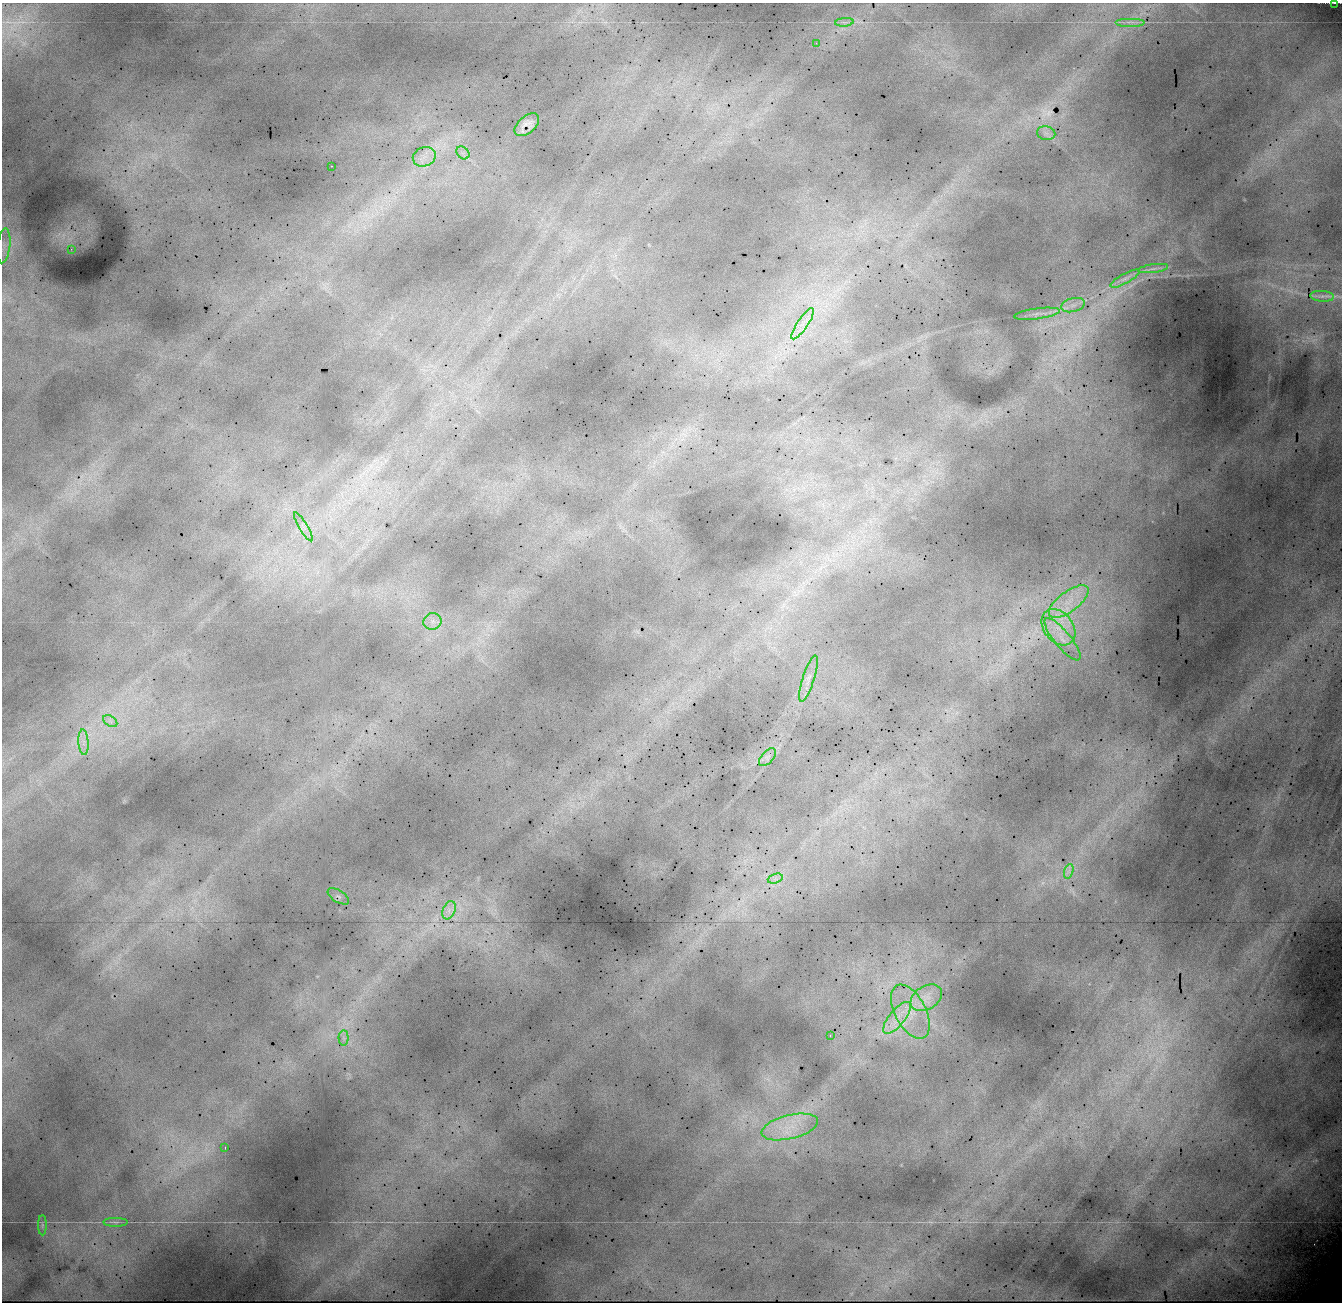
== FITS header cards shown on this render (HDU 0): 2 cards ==
NAXIS1  =                 1340 / Number of columns
NAXIS2  =                 1300 / Number of rows

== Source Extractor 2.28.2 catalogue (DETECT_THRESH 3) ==
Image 1340 x 1300 px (HDU 0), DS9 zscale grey, 1 PNG px = 1 image px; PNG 1344 x 1304 px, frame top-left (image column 1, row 1300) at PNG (2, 3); each listed source drawn as its Kron ellipse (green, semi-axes under 4 px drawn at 4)
Background 18900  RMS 150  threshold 443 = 3 sigma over >= 5 px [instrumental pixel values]
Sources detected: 40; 1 with non-positive FLUX_AUTO (blend fragments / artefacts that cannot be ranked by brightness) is neither listed nor drawn; the other 39 listed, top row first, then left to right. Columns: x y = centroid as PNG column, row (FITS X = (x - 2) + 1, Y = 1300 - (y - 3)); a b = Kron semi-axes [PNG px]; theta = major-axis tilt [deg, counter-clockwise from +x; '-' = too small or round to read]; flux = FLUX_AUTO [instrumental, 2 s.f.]
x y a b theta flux
1335 3 3 2 - 10000
844 22 9 3 5 27000
1130 22 15 2 0 35000
816 43 2 2 - 36000
527 125 14 8 40 82000
1046 133 9 7 -12 48000
463 153 7 5 -44 36000
424 157 12 9 20 100000
332 166 2 2 - 6700
4 246 17 6 83 71000
71 249 3 2 - 18000
1153 269 15 4 8 42000
1125 279 16 5 29 58000
1322 296 12 5 -5 38000
1073 305 12 7 15 69000
1037 314 23 5 8 75000
803 324 18 5 56 100000
303 527 17 4 -59 54000
1069 602 23 10 37 230000
432 621 9 8 - 65000
1058 627 20 14 -52 290000
1063 639 26 8 -51 160000
808 679 24 6 72 93000
110 721 8 5 -35 33000
83 742 13 5 -86 64000
767 757 11 6 49 38000
1069 871 7 4 71 32000
775 879 8 4 18 38000
338 896 12 6 -31 32000
449 910 9 6 66 57000
926 998 17 11 32 150000
910 1012 29 15 -62 330000
897 1018 19 8 50 160000
830 1036 3 2 - 96000
344 1038 7 5 -88 33000
790 1127 29 12 14 300000
225 1147 3 2 - 86000
115 1222 12 3 0 27000
42 1225 10 4 90 26000
At the frame edge (FLAGS 8, measured only in part): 1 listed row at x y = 1335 3
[1 non-positive-flux detection neither listed nor drawn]